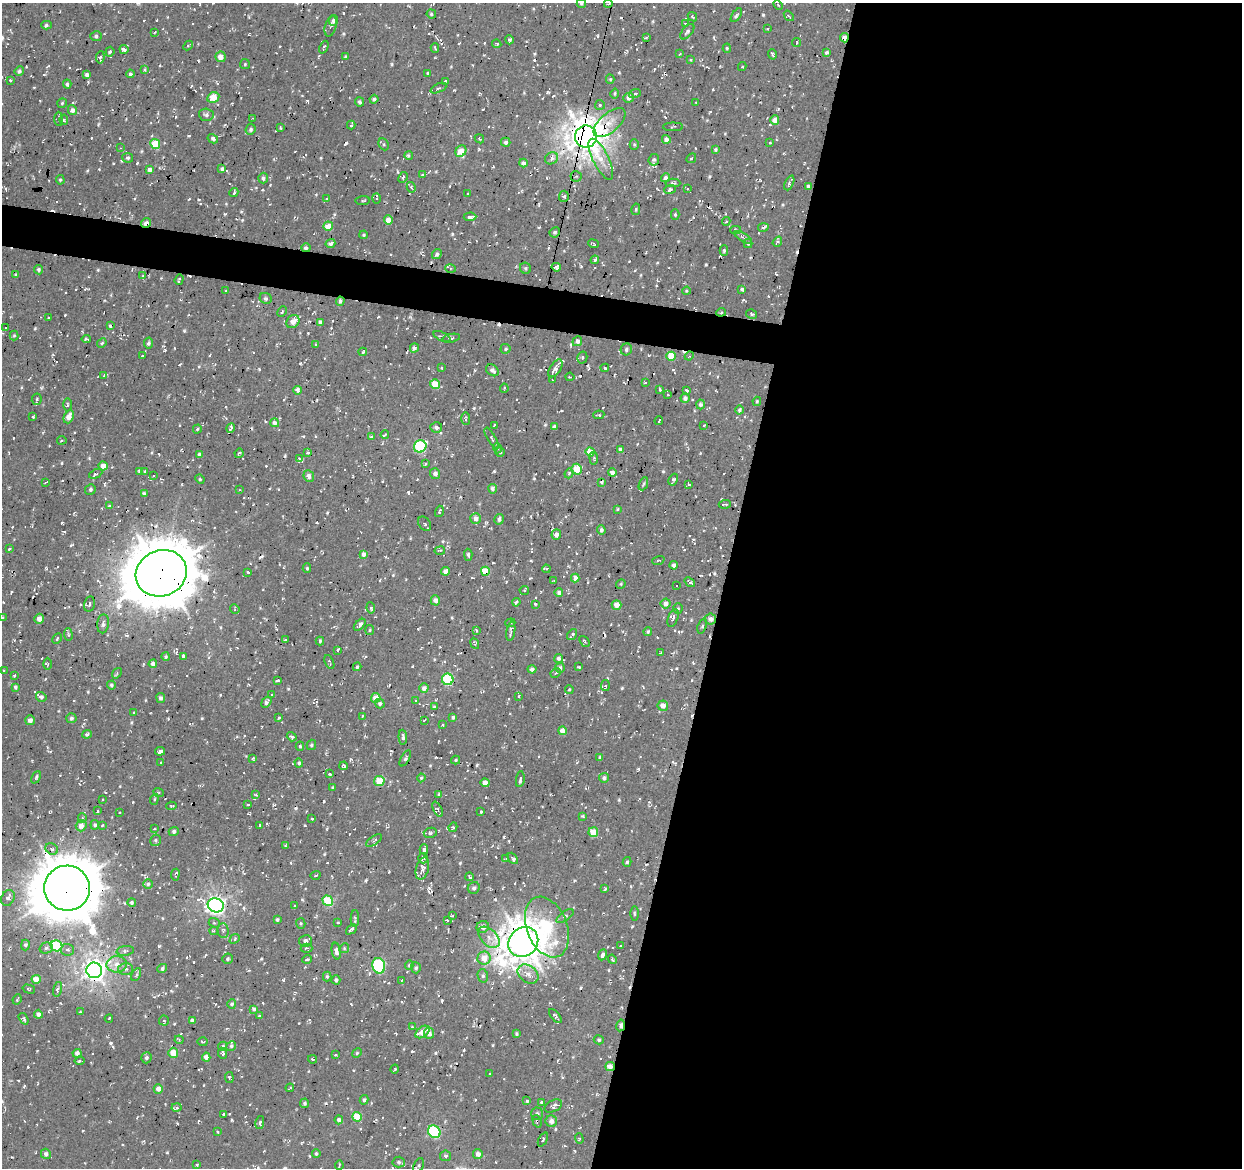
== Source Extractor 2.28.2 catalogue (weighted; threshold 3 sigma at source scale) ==
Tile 12 of 4 x 4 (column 4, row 3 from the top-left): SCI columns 3727-4966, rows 1448-2613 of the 4966 x 5165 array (HDU 1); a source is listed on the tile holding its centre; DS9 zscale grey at full resolution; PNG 1244 x 1170 px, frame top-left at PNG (2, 3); each listed source drawn as its Kron ellipse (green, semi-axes under 4 px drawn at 4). Shown black and unused: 44% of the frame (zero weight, under 2 of 3 exposures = <1% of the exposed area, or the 3 px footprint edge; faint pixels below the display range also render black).
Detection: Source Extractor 2.28.2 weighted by HDU 2 'WHT'; one run over the whole footprint, this tile lists its part. Background 0.00843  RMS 0.0089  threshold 0.0399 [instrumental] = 3 sigma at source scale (4.5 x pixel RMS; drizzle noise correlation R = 1.50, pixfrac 1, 0.0396/0.0396 arcsec/px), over >= 5 px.
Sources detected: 986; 101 cosmic-ray / hot-pixel residue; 1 long thin detection or spike segment (spike, bleed or trail) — neither listed nor drawn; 15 inside a brighter listed object's ellipse — not listed separately; of the other 869, all 500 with FLUX_AUTO >= 1.08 (the completeness limit of this list) listed and drawn (369 fainter detections not listed), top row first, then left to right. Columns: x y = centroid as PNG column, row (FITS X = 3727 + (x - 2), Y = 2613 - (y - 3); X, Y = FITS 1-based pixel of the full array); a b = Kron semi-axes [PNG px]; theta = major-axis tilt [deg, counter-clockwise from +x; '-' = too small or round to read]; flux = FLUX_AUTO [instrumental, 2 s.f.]
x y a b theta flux
581 3 5 4 - 1.8
608 4 4 3 - 1.3
778 5 5 3 - 1.1
431 14 4 4 - 1.5
736 15 8 4 55 2.3
789 16 6 3 -51 1.2
692 17 5 3 - 1.2
333 20 5 4 - 3.4
685 23 4 3 - 1.2
46 25 5 4 - 1.9
331 26 10 5 72 2.6
767 29 3 3 - 1.2
154 32 3 3 - 1.8
687 32 9 5 50 2.1
96 36 5 5 - 1.6
646 37 4 3 - 1.5
844 38 5 3 - 7.6
509 40 5 4 - 2.1
797 42 4 3 - 1.2
497 44 4 3 - 1.2
188 46 5 3 - 1.2
324 47 6 3 67 2
435 48 4 2 - 1.2
727 48 4 4 - 1.2
124 49 4 3 - 4
110 52 5 4 - 1.9
827 52 4 4 - 2.2
680 54 3 2 - 1.1
772 54 5 3 - 1.2
345 56 4 3 - 1.2
100 57 6 4 82 3
221 57 5 5 - 6.9
690 59 4 4 - 1.1
245 64 5 5 - 1.1
742 66 4 2 - 1.2
145 70 4 4 - 1.5
19 71 5 4 - 2.3
427 73 3 3 - 1.2
130 74 4 3 - 1.9
87 75 4 4 - 3.4
610 79 4 4 - 1.2
10 80 3 3 - 1.4
445 81 3 3 - 1.5
67 84 4 4 - 1.7
438 88 8 3 23 1.4
615 93 5 4 - 1.2
635 94 6 4 19 1.4
213 98 6 5 - 17
629 98 5 5 - 4
374 99 4 4 - 1.8
359 102 4 4 - 2
696 102 3 2 - 1.1
62 103 5 5 - 1.2
600 105 5 5 - 1.4
72 110 5 4 - 3.8
206 115 7 6 - 2.5
252 118 4 3 - 1.3
59 119 7 3 -90 1.3
64 120 5 4 - 1.3
775 120 5 4 - 7.3
609 123 19 9 40 11
351 125 4 3 - 1.8
280 127 3 3 - 1.6
673 127 10 3 0 1.2
251 129 6 5 - 2
586 137 11 11 - 1600
213 139 5 4 - 2.6
479 139 5 3 - 1.4
666 139 4 4 - 5.4
506 142 5 4 - 2.3
770 143 3 3 - 1.4
155 144 5 5 - 30
384 144 6 4 -63 1.4
634 144 5 4 - 1.1
121 148 4 3 - 1.1
715 149 4 4 - 1.6
461 151 6 5 - 15
409 155 4 4 - 1.9
128 158 5 5 - 1.7
552 158 7 5 32 3.2
691 158 5 3 - 1.7
601 159 22 8 -63 11
654 160 6 5 - 2.6
523 163 4 4 - 4.3
149 169 4 3 - 5.1
222 169 4 3 - 1.9
423 174 4 3 - 2.4
576 176 5 5 - 1.6
403 177 6 4 63 1.7
263 178 5 5 - 2.5
666 178 4 4 - 4.6
60 180 5 4 - 1.4
673 183 7 4 -2 1.8
789 183 8 3 66 1.9
808 186 4 3 - 1.9
411 187 5 3 - 1.4
687 188 4 2 - 1.4
670 189 6 4 22 2.3
234 193 5 3 - 1.8
467 193 3 2 - 1.5
564 196 5 5 - 2
377 198 5 4 - 1.9
326 199 3 3 - 1.6
363 200 7 3 5 1.2
636 209 6 4 78 1.4
675 215 5 4 - 1.3
470 217 6 3 4 7.2
388 220 4 4 - 10
726 221 4 3 - 1.5
146 223 5 4 - 5.7
328 226 5 4 - 13
763 227 5 3 - 1.3
736 230 5 3 - 2.1
555 232 5 4 - 1.5
364 235 4 3 - 1.2
743 237 10 4 -33 2.4
777 242 5 4 - 1.9
330 243 5 4 - 3.4
748 243 4 3 - 1.1
594 244 5 3 - 1.7
306 248 4 4 - 2.7
724 250 5 4 - 1.3
437 254 5 4 - 2.3
595 260 4 3 - 2.7
556 267 5 4 - 2.7
450 268 5 3 - 1.1
525 268 6 5 - 1.6
39 270 5 4 - 2
16 275 4 3 - 1.2
142 276 3 3 - 1.1
179 280 5 2 - 1.4
742 289 4 3 - 2.3
226 291 3 2 - 1.6
687 291 4 3 - 1.2
266 298 6 5 - 2.5
340 301 4 4 - 2.3
282 312 6 3 63 1.2
721 312 5 4 - 1.4
752 314 6 4 -32 2
49 317 3 2 - 1.6
293 321 7 6 - 6.8
320 322 4 3 - 3
110 326 4 3 - 2.1
6 328 3 2 - 1.3
14 336 5 4 - 1.1
442 337 9 4 -26 2.4
451 338 9 4 10 1.7
86 339 4 3 - 1.6
577 341 5 4 - 3.4
102 343 5 4 - 1.4
149 343 5 4 - 2.2
316 344 3 3 - 1.5
414 348 5 4 - 3.5
505 349 5 5 - 1.8
626 349 6 5 - 2.2
363 352 4 3 - 2.2
142 356 3 2 - 1.1
671 356 4 4 - 19
689 356 4 4 - 1.4
582 357 6 5 - 1.6
441 368 3 3 - 1.3
555 368 10 5 57 4.2
605 368 4 3 - 2
492 370 7 5 -36 3.3
104 375 4 3 - 1.4
570 377 4 3 - 1.4
553 380 4 3 - 1.2
646 383 4 2 - 1.7
435 384 5 5 - 18
504 388 5 2 - 1.1
297 390 4 3 - 6.6
660 390 4 2 - 1.1
687 391 4 4 - 2.9
668 395 3 3 - 1.2
685 398 4 4 - 3.8
37 399 6 5 - 1.5
757 401 4 3 - 1.3
701 404 5 4 - 3.1
67 405 6 3 -90 1.2
740 410 4 4 - 2.1
599 415 6 3 7 1.4
33 417 3 3 - 1.7
69 417 7 5 68 7.6
466 418 6 4 -88 1.6
659 420 4 2 - 1.3
275 423 4 4 - 4.2
494 425 4 3 - 1.4
704 425 3 3 - 2
436 427 6 5 - 3.2
554 427 4 4 - 2.1
231 428 5 3 - 2.6
197 429 4 3 - 1.2
385 435 4 2 - 1.4
371 437 3 3 - 1.2
492 438 12 3 -60 1.9
62 440 5 4 - 1.3
420 446 6 6 - 94
497 448 5 3 - 1.1
620 449 4 3 - 4.4
308 452 3 3 - 2.4
500 452 4 4 - 1.3
590 452 4 4 - 16
239 453 5 3 - 1.4
200 455 4 4 - 2.9
594 458 6 3 -84 1.3
299 459 3 3 - 2.9
425 464 3 3 - 2.6
103 466 4 4 - 7.7
577 469 5 5 - 18
139 471 4 3 - 3.5
145 472 3 3 - 1.8
569 473 5 4 - 2
612 473 4 4 - 3.4
96 474 7 3 25 1.8
435 474 5 5 - 3.6
153 476 3 2 - 1.2
309 476 6 5 - 4.2
200 479 5 4 - 1.2
673 480 6 4 61 1.9
46 482 4 2 - 1.2
602 482 3 2 - 1.9
643 484 7 3 67 1.2
689 484 4 3 - 1.3
90 489 5 5 - 2.1
493 489 5 4 - 4.1
240 490 3 2 - 1.1
144 494 4 3 - 2.2
725 504 6 3 5 1.5
109 506 4 4 - 1.2
617 509 3 2 - 1.3
439 511 6 3 73 1.1
475 519 5 5 - 5.8
499 519 5 4 - 2.6
424 524 8 5 -54 2.3
601 530 4 4 - 3.7
556 534 5 5 - 4.1
9 549 4 3 - 1.2
440 550 5 4 - 1.7
364 554 4 4 - 5.7
468 555 6 4 -88 1.9
658 560 6 3 19 1.3
674 565 4 4 - 3.7
307 568 5 4 - 1.2
546 569 4 2 - 1.3
445 571 4 4 - 5.5
485 571 4 4 - 22
248 572 3 2 - 1.6
161 573 26 23 23 5500
575 578 4 4 - 6.5
554 581 3 3 - 1.2
690 582 6 3 -38 2.1
621 584 5 4 - 1.1
676 586 2 2 - 1.2
524 590 4 4 - 1.3
559 593 4 4 - 4.3
435 600 5 4 - 4.9
516 602 4 3 - 3
89 604 8 5 78 2.4
535 604 3 3 - 1.1
666 604 5 5 - 5.4
616 605 5 5 - 8.4
371 608 5 4 - 1.4
235 609 5 4 - 1.4
678 609 5 4 - 1.2
2 617 4 3 - 1.4
673 618 9 5 70 3.3
39 619 5 4 - 4.8
710 619 5 5 - 4.8
510 623 5 3 - 1.3
103 624 9 5 84 3.5
360 625 7 4 45 3.7
702 626 8 4 70 2.2
370 630 5 4 - 1.1
477 630 3 3 - 2
511 631 10 3 81 2.4
648 631 4 3 - 1.4
68 635 6 4 -86 1.3
572 635 6 3 55 2.6
57 638 6 3 62 1.2
285 640 3 3 - 1.8
320 641 4 3 - 1.3
584 641 6 3 -49 1.3
475 643 6 3 -66 1.2
338 650 4 3 - 2.3
661 653 4 2 - 1.4
183 656 4 3 - 3.5
166 657 4 4 - 1.4
559 658 4 4 - 2.8
329 662 7 2 -66 1.2
47 664 6 4 -89 1.2
153 664 4 4 - 3.4
357 667 4 3 - 1.4
579 667 4 2 - 1.3
560 668 5 4 - 2.5
532 669 4 4 - 2.8
4 671 3 3 - 1.3
117 673 6 4 52 1.1
556 673 5 3 - 1.4
14 675 4 3 - 1.1
448 679 6 5 - 60
277 680 4 2 - 2
111 685 4 4 - 2.3
605 685 5 4 - 1.5
15 687 4 3 - 1.9
424 688 5 4 - 4.4
569 689 4 3 - 1.1
272 695 3 3 - 1.5
519 696 3 3 - 1.2
41 697 5 4 - 2.6
161 698 5 4 - 2.6
376 698 5 5 - 9.4
416 700 3 3 - 1.6
266 702 6 4 54 2.6
380 704 5 4 - 2
663 706 5 5 - 6.4
434 707 3 3 - 1.3
134 712 3 3 - 1.2
362 716 3 3 - 1.2
453 717 4 4 - 2.3
71 718 5 5 - 2.1
279 718 3 3 - 1.1
30 720 5 5 - 3.8
424 720 4 2 - 1.2
442 725 3 3 - 1.2
563 731 4 4 - 8.7
87 734 4 3 - 2.3
292 737 5 4 - 2
403 737 7 4 -88 2.3
311 745 5 4 - 1.5
300 746 4 4 - 1.3
160 751 5 3 - 7.4
405 758 9 3 59 2.2
600 758 4 3 - 1.4
253 759 3 3 - 1.1
456 760 4 3 - 1.3
161 763 3 3 - 1.6
299 763 4 4 - 1.8
344 766 4 4 - 1.2
330 774 3 2 - 1.1
36 777 6 3 64 1.8
421 778 4 4 - 1.2
604 778 5 4 - 2.4
520 779 8 3 82 2.5
379 781 5 5 - 18
485 783 4 4 - 6
333 787 3 3 - 1.3
158 792 5 4 - 1.5
439 794 4 3 - 1.7
256 795 3 3 - 1.6
154 799 5 4 - 1.3
102 800 3 2 - 1.1
248 805 3 2 - 1.1
171 806 5 3 - 1.8
438 809 8 4 -65 1.5
98 811 3 2 - 1.1
119 812 3 2 - 1.1
481 812 4 3 - 1.4
583 816 4 3 - 1.2
82 818 5 4 - 1.4
312 819 3 3 - 1.2
95 825 5 4 - 2.1
103 825 3 3 - 1.5
81 826 5 5 - 6.8
259 826 3 3 - 3.1
453 827 5 4 - 1.1
154 829 4 3 - 1.1
174 832 5 4 - 2.4
593 832 5 4 - 20
430 833 6 5 - 1.9
155 840 6 5 - 1.7
374 840 9 4 35 1.7
286 845 4 3 - 1.2
52 849 6 5 - 2.8
424 849 5 3 - 3.6
423 858 5 4 - 1.9
513 858 6 3 -49 2.7
506 859 4 3 - 1.2
627 862 5 4 - 1.5
422 869 11 6 73 5.4
175 875 6 3 81 1.8
315 875 5 4 - 1.2
470 877 4 2 - 1.1
148 884 5 4 - 1.7
67 888 23 22 - 5000
474 888 6 5 - 2.5
605 889 4 2 - 1.2
8 898 8 6 62 4.1
328 901 5 5 - 35
132 902 4 4 - 1.7
216 905 8 7 - 420
295 906 3 2 - 1.3
634 913 7 3 -90 1.1
452 916 3 2 - 1.2
565 916 10 4 34 2.2
355 919 8 3 88 1.9
277 920 4 3 - 1.7
447 920 4 3 - 1.2
214 923 6 4 -22 1.3
301 923 5 4 - 1.5
338 923 3 3 - 1.4
483 927 6 6 - 5.8
547 927 31 20 -69 69
351 929 6 4 43 2.2
214 931 4 3 - 1.1
223 931 7 5 -88 2
489 937 13 8 -44 6.2
235 939 6 4 43 1.7
305 941 6 6 - 4
523 942 16 14 46 2100
25 945 5 4 - 2.2
56 946 6 5 - 50
621 946 3 3 - 1.3
46 948 7 5 16 2.5
307 948 6 4 1 1.7
344 948 5 4 - 1.2
67 950 6 6 - 2.6
125 951 9 5 8 2.3
336 951 8 4 -81 4.1
602 955 6 3 66 2.6
484 958 6 6 - 11
228 959 5 5 - 1.7
307 959 5 3 - 1.9
612 959 5 3 - 1.6
117 964 10 8 3 7.5
409 965 5 4 - 1.3
379 966 8 6 -75 95
416 968 5 5 - 1.7
126 969 7 6 - 2.7
162 969 5 4 - 2.1
94 970 8 7 - 730
528 974 11 8 -38 7.4
136 975 7 4 64 1.7
483 976 6 5 - 2
327 977 5 4 - 1.8
36 979 4 4 - 14
336 980 4 4 - 2.1
402 980 4 3 - 1.1
29 989 6 4 -15 1.1
57 989 7 4 75 3.1
17 999 5 3 - 1.2
232 1004 5 4 - 3.2
254 1009 4 3 - 2.1
80 1012 3 3 - 1.1
38 1014 4 4 - 3.6
259 1016 3 3 - 1.1
555 1016 8 4 -50 1.9
24 1019 6 4 -55 1.9
109 1019 4 2 - 1.3
164 1021 5 5 - 1.2
192 1021 4 4 - 3.2
621 1025 6 3 79 7.7
413 1027 4 3 - 1.6
422 1032 8 5 38 12
429 1033 5 5 - 4.4
516 1034 4 3 - 1.4
179 1040 4 4 - 1.2
599 1040 5 4 - 1.7
202 1042 5 3 - 1.2
223 1046 5 4 - 1.4
231 1046 5 4 - 1.6
77 1053 4 4 - 3.7
173 1053 5 5 - 12
222 1053 5 4 - 1.9
357 1053 5 4 - 1.2
336 1055 4 2 - 1.1
206 1057 4 4 - 5.6
146 1058 5 5 - 2.3
313 1059 4 3 - 1.4
79 1061 5 3 - 1.7
610 1066 4 4 - 7.2
395 1069 4 2 - 1.3
490 1074 3 2 - 1.3
229 1077 5 3 - 1.2
290 1088 4 3 - 1.1
158 1089 5 4 - 5.5
364 1100 5 4 - 1.8
527 1101 4 3 - 1.4
542 1102 4 3 - 1.8
305 1103 5 4 - 1.8
553 1106 9 5 26 2.7
177 1107 5 4 - 1.3
224 1114 3 3 - 1.5
537 1114 6 6 - 2.3
357 1117 5 4 - 22
339 1120 4 4 - 3.8
537 1121 6 3 -69 1.4
551 1121 6 5 - 5.2
260 1122 6 4 79 1.6
217 1132 3 3 - 1.4
434 1132 7 6 - 68
579 1139 5 3 - 1.2
543 1140 7 4 63 1.8
46 1154 5 5 - 3.5
316 1154 4 4 - 1.6
478 1154 5 5 - 4
445 1156 5 5 - 2.2
399 1162 6 5 - 1.8
197 1164 3 3 - 1.1
339 1165 5 2 - 1.1
419 1165 8 4 65 1.6
Overlapping masked pixels (flux is a lower limit): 20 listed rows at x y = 844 38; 586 137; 155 144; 146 223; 306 248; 340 301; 721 312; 620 449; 440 550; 485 571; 161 573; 67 888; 216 905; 547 927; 523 942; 117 964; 94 970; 621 1025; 610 1066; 537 1121
Isophote crosses this tile's border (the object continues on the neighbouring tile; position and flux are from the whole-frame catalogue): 2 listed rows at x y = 581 3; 2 617